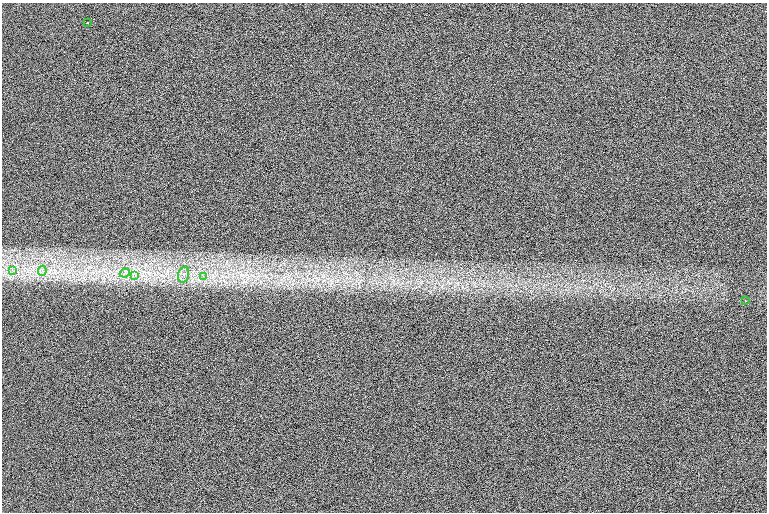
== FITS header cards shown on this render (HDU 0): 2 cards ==
NAXIS1  =                 1530 /
NAXIS2  =                 1020 /

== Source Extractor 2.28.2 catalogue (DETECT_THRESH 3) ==
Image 1530 x 1020 px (HDU 0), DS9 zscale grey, zoomed out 1/2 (1 PNG px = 2 x 2 image px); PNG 769 x 514 px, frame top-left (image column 2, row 1019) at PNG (2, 3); each listed source drawn as its Kron ellipse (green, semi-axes under 4 px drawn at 4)
Background 101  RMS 17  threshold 51.6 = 3 sigma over >= 5 px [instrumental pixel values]
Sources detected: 9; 1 cannot appear on this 1/2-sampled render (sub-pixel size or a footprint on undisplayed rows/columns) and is neither listed nor drawn; the other 8 listed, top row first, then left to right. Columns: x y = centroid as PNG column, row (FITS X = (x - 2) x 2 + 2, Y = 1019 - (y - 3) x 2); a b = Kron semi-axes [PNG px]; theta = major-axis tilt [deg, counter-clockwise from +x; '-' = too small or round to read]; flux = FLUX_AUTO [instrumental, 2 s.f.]
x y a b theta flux
88 22 2 1 - 2800
13 271 4 2 - 4500
42 271 5 3 - 6900
125 273 5 3 - 7700
184 274 8 5 73 17000
135 276 4 2 - 4300
203 276 4 2 - 4800
746 301 2 2 - 1100
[1 sub-pixel or undisplayed-footprint detection neither listed nor drawn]